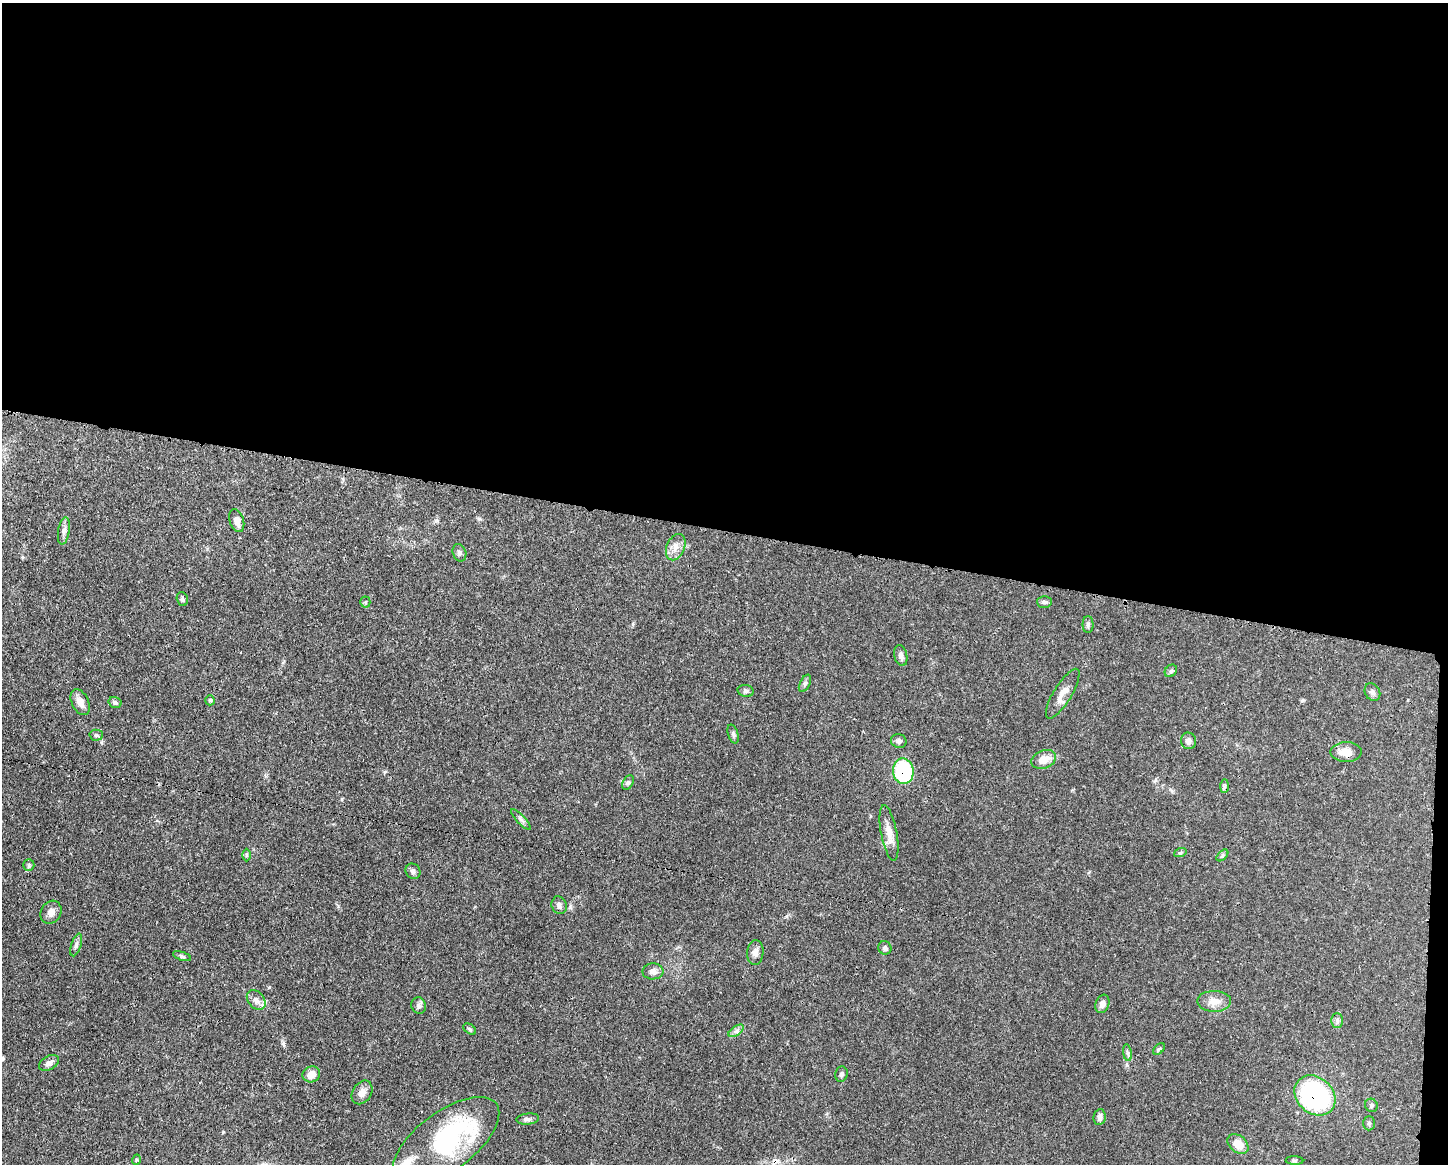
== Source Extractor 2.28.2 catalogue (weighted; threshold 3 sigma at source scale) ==
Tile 3 of 3 x 4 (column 3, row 1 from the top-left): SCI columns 3003-4448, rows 3491-4652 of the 4670 x 4659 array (HDU 1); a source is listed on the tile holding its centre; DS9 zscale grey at full resolution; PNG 1450 x 1166 px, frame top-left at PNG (2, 3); each listed source drawn as its Kron ellipse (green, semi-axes under 4 px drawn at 4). Shown black and unused: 46% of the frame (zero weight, under 3 of 4 exposures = <1% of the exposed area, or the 3 px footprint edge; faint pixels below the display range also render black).
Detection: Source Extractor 2.28.2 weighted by HDU 2 'WHT'; one run over the whole footprint, this tile lists its part. Background 0.0571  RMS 0.0033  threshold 0.0149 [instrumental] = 3 sigma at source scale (4.5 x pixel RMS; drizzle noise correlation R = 1.50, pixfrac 1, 0.05/0.05 arcsec/px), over >= 5 px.
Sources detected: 66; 1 inside a brighter object's white glare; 2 cosmic-ray / hot-pixel residue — neither listed nor drawn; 1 inside a brighter listed object's ellipse — not listed separately; the other 62 listed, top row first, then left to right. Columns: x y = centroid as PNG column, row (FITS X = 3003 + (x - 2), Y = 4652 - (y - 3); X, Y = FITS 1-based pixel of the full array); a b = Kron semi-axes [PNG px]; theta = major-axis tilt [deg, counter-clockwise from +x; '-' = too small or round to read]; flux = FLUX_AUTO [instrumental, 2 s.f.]
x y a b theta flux
237 521 12 7 -73 2.5
64 531 14 5 81 1.4
676 547 14 9 66 2.5
459 553 9 6 -70 0.87
182 599 7 5 -72 0.87
365 602 5 5 - 0.45
1044 602 7 6 - 0.75
1088 625 8 5 90 0.83
901 656 11 6 -77 1.2
1171 671 7 5 46 0.63
805 683 9 5 64 0.78
746 691 8 6 -15 0.73
1372 692 9 7 -60 1.1
1063 694 28 9 59 3.6
210 700 5 4 - 0.57
80 702 14 8 -64 2.6
115 702 6 5 - 0.85
733 734 10 5 -73 0.72
96 735 6 5 - 0.63
899 741 8 7 - 1.2
1188 741 8 7 - 1.5
1346 752 15 10 0 3.6
1044 759 12 9 21 4
903 771 13 10 -83 27
628 783 7 5 62 0.61
1224 786 7 4 89 0.5
521 819 13 3 -46 0.82
889 833 28 8 -79 3.9
1180 853 6 4 19 0.43
247 855 6 4 89 0.47
1222 855 7 4 45 0.57
29 865 6 5 - 0.58
413 871 8 7 - 0.98
559 905 9 7 -69 1.2
51 912 12 10 61 2.1
76 945 12 5 72 1
885 948 7 6 - 0.78
755 952 12 8 85 1.7
182 956 9 4 -18 0.6
653 971 10 8 2 1.8
256 1000 11 8 -50 1.8
1214 1001 17 10 -1 3.3
1102 1004 9 7 70 1.6
419 1005 8 7 - 0.89
1337 1020 7 6 - 0.83
470 1029 7 4 -37 0.54
736 1031 9 4 37 0.99
1159 1049 7 4 44 0.56
1127 1053 8 4 -81 0.74
49 1063 11 7 30 1.5
311 1074 9 8 - 3.1
841 1074 7 6 - 0.84
362 1092 13 9 56 2.2
1315 1095 22 18 -42 66
1371 1105 7 6 - 0.69
1100 1117 8 6 81 1.3
528 1119 11 5 6 1.1
1369 1123 7 5 88 0.63
446 1141 63 29 37 49
1238 1144 12 8 -41 4.6
136 1160 5 3 - 0.33
1294 1160 9 4 -1 0.56
Overlapping masked pixels (flux is a lower limit): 2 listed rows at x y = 903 771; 1315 1095